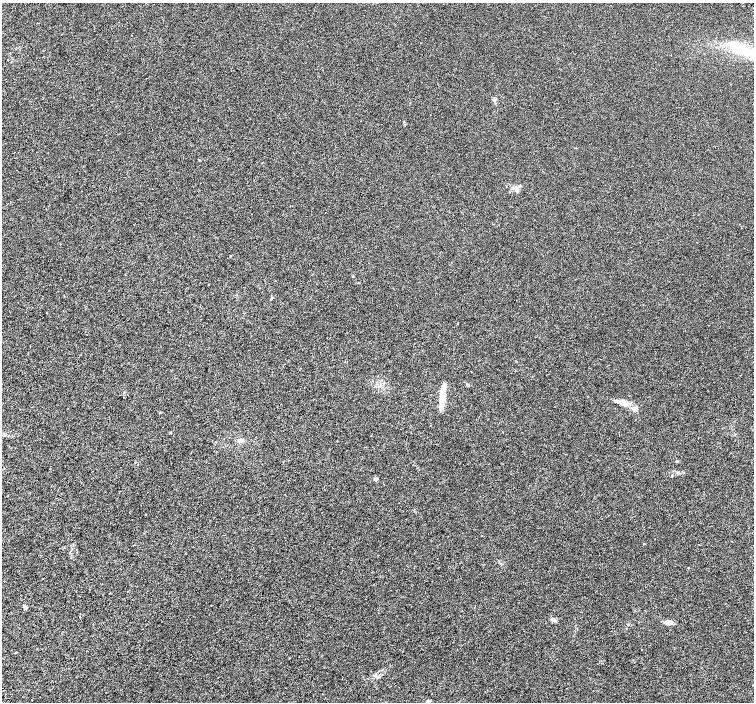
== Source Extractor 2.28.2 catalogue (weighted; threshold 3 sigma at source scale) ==
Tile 7 of 4 x 4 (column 3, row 2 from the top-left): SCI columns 3012-4514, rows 3003-4402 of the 6018 x 5941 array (HDU 1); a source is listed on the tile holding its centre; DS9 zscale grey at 2 x 2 block average (1 PNG px = mean of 2 x 2 image px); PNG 756 x 704 px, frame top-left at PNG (2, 3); no overlay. Shown black and unused: <1% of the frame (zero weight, under 3 of 6 exposures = <1% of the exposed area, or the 3 px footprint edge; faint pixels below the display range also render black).
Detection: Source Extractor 2.28.2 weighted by HDU 2 'WHT'; one run over the whole footprint, this tile lists its part. Background 0.00114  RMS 0.0016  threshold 0.0067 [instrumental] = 3 sigma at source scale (4.09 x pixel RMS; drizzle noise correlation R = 1.36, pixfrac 0.8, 0.0396/0.0396 arcsec/px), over >= 5 px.
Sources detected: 30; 2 inside a brighter object's white glare — not listed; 3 inside a brighter listed object's ellipse — not listed separately; the other 25 listed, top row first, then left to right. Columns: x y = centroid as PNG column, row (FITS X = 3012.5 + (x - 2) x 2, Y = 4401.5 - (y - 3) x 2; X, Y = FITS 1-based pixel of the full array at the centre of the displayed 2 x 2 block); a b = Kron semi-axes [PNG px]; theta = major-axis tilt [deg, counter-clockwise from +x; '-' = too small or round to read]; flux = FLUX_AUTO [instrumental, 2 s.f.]
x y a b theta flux
421 43 2 2 - 0.1
740 49 13 7 -2 5.6
493 99 4 2 - 0.32
515 188 8 5 -16 1.3
271 298 4 2 - 0.3
467 385 4 3 - 0.45
442 399 12 7 82 3.1
622 402 14 7 -12 3
635 409 5 5 - 1.5
160 413 3 2 - 0.17
170 433 3 3 - 0.23
241 440 6 5 - 0.96
677 462 3 2 - 0.19
678 472 3 3 - 0.32
672 476 2 2 - 0.43
375 479 5 4 - 0.54
643 544 2 2 - 0.32
688 568 3 2 - 0.17
110 593 2 2 - 0.15
25 607 6 4 -67 0.64
553 620 7 4 -18 0.99
668 622 9 5 3 2.2
642 650 2 2 - 0.11
378 677 4 4 - 0.51
428 701 5 3 - 0.85
Diffuse or blended objects may show on this block-average render without a row.